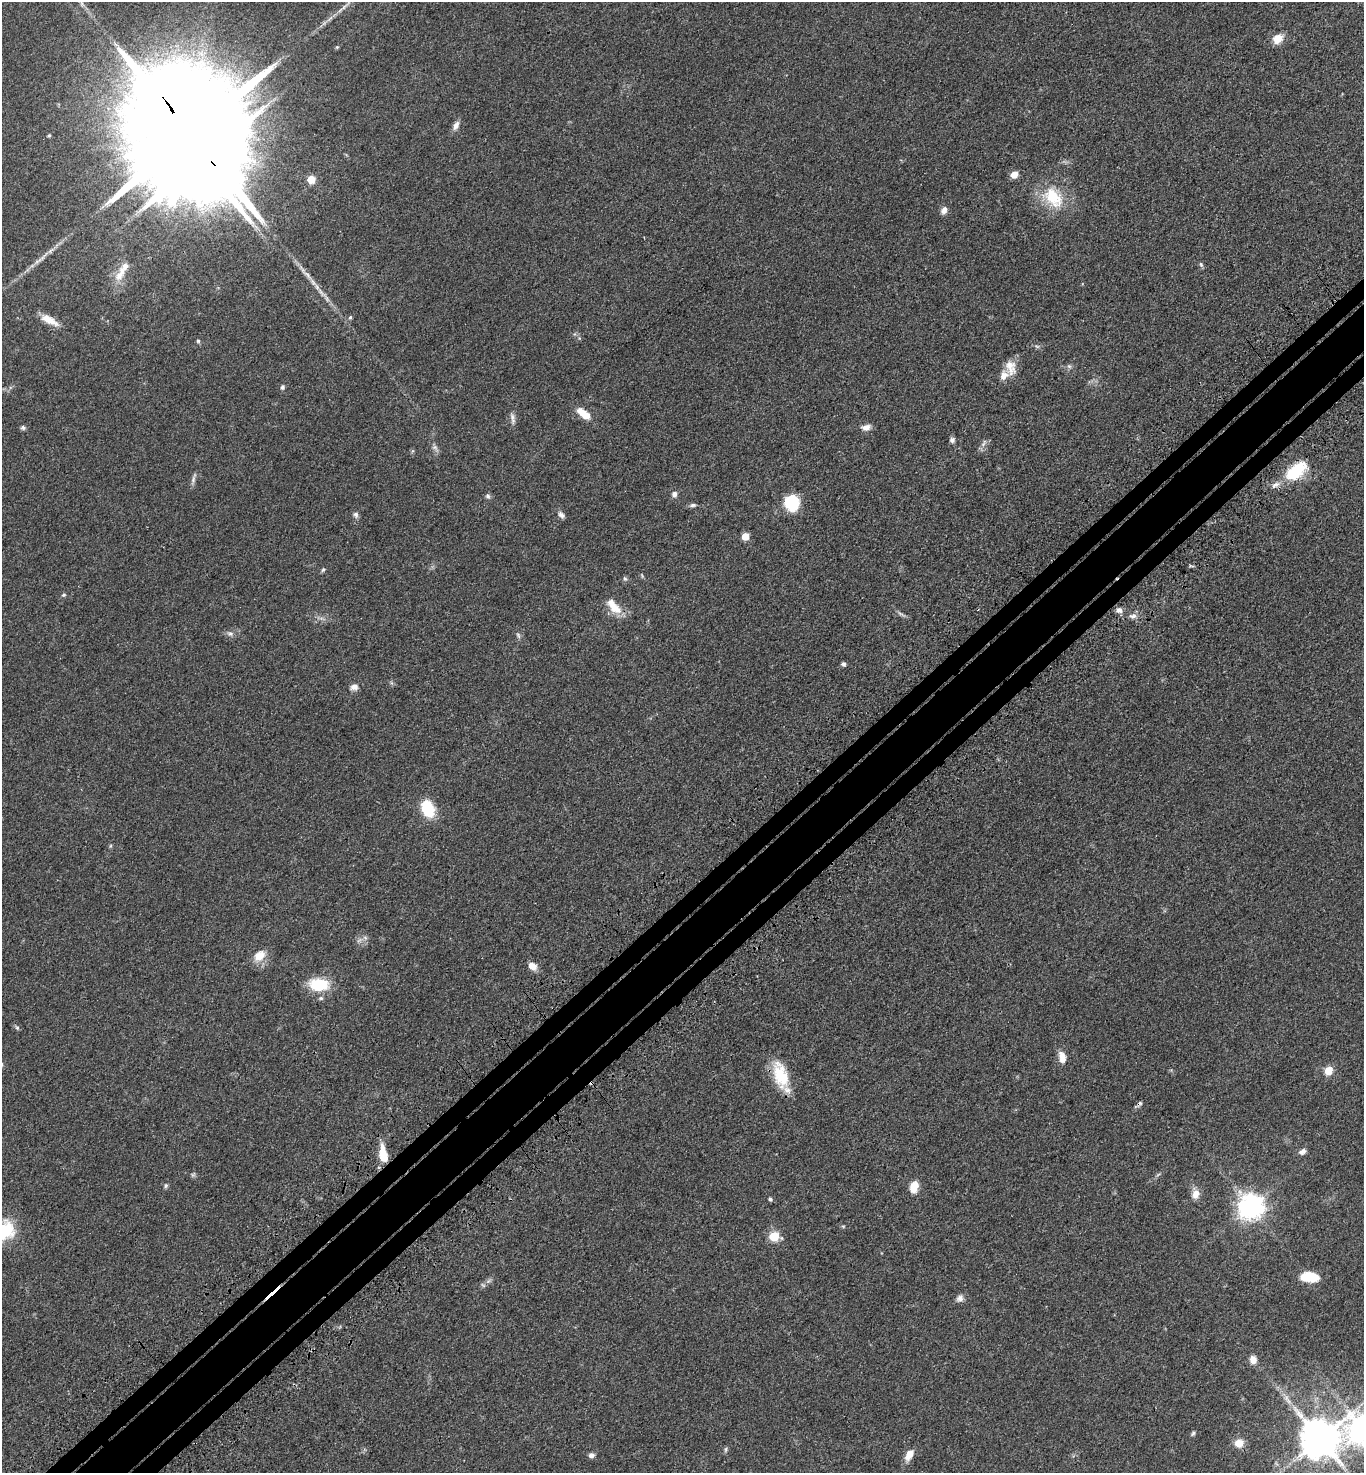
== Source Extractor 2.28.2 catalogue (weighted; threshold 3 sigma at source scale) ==
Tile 7 of 4 x 4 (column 3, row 2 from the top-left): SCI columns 2972-4333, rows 3044-4514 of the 6086 x 6088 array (HDU 1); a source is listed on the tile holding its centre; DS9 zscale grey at full resolution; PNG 1366 x 1475 px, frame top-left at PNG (2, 2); no overlay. Shown black and unused: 6% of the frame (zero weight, under 3 of 4 exposures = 6% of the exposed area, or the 3 px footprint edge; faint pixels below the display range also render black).
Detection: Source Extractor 2.28.2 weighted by HDU 2 'WHT'; one run over the whole footprint, this tile lists its part. Background 0.0432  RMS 0.005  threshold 0.0226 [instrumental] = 3 sigma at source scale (4.5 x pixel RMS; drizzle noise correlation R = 1.50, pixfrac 1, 0.05/0.05 arcsec/px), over >= 5 px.
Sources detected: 92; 1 too faint to see at this stretch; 1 inside a brighter object's white glare — not listed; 4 inside a brighter listed object's ellipse — not listed separately; the other 86 listed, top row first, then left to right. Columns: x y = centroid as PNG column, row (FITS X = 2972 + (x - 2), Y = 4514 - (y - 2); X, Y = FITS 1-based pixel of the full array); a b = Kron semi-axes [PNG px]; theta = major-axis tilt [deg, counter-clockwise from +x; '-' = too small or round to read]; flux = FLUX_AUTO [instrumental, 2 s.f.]
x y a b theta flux
82 3 9 6 -71 1.7
345 6 22 5 39 3.6
1278 39 14 11 38 5.7
337 47 5 4 - 0.6
456 125 13 7 65 2.6
49 135 4 4 - 0.54
191 135 51 25 -53 38000
1014 174 5 5 - 8.7
311 180 5 5 - 14
1053 197 34 23 -46 20
944 210 10 7 62 2.6
38 261 17 5 34 3
1201 264 7 5 -69 0.91
307 275 21 6 -48 4.3
119 276 16 12 41 6.3
321 293 22 5 -45 4.1
350 317 5 4 - 0.86
49 320 23 8 -29 6.7
198 341 5 5 - 0.81
1037 346 7 4 -36 0.86
1069 366 7 5 -43 1.1
1011 367 22 13 -78 6.9
282 387 7 6 - 1.1
584 414 18 8 -38 8.1
513 418 19 6 -83 2.4
866 427 11 7 7 3.2
23 428 7 6 - 0.98
952 440 7 6 - 1.5
984 443 13 5 58 1.7
435 448 13 6 -52 1.8
1296 471 23 12 39 27
193 479 17 4 74 1.7
1275 485 14 7 31 3
674 494 8 7 - 1.9
488 496 8 6 -64 1.2
792 503 15 14 - 21
693 505 10 5 5 1.3
356 515 9 6 -64 1.5
561 515 10 6 -48 1.9
745 536 5 5 - 10
1191 566 8 2 -11 0.64
323 570 6 5 - 0.79
625 579 7 5 -72 0.93
64 595 6 4 19 0.76
614 606 25 11 -49 8.4
1119 610 8 7 - 2.1
901 614 14 4 -35 1.4
1133 616 11 7 12 2.2
230 634 9 7 -1 1.8
518 635 9 5 -70 1.1
843 664 5 5 - 1.2
354 687 11 8 1 2.4
428 809 15 10 -68 22
110 846 6 3 71 0.58
359 940 11 3 40 1.2
259 956 19 13 44 6.8
532 966 9 7 -43 4.7
319 984 20 12 -6 20
321 998 7 5 13 1
17 1028 7 5 -62 0.84
1062 1057 14 8 -78 4.7
1329 1071 9 8 - 6.2
780 1075 34 16 -73 19
1139 1104 8 5 51 1.2
1302 1152 10 7 27 1.9
383 1154 18 7 -81 11
193 1175 8 5 53 0.86
166 1186 6 6 - 0.98
914 1187 13 9 78 6.6
1196 1194 13 10 88 4.5
770 1199 5 4 - 1
1251 1207 9 8 - 500
843 1226 5 5 - 0.59
5 1230 24 20 60 21
774 1236 6 5 - 24
1310 1277 17 9 -4 16
488 1281 10 5 35 1.6
960 1298 10 9 - 2.3
1253 1360 11 8 -81 3.6
1288 1401 13 6 -56 2.9
1193 1433 7 5 51 0.87
1320 1438 11 11 - 1700
1239 1443 11 10 - 5.3
726 1449 7 5 89 0.91
591 1455 7 6 - 1.9
909 1455 14 7 62 5.4
Overlapping masked pixels (flux is a lower limit): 2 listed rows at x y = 191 135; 1139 1104
Isophote crosses this tile's border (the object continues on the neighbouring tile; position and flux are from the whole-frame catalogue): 2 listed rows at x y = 191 135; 5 1230